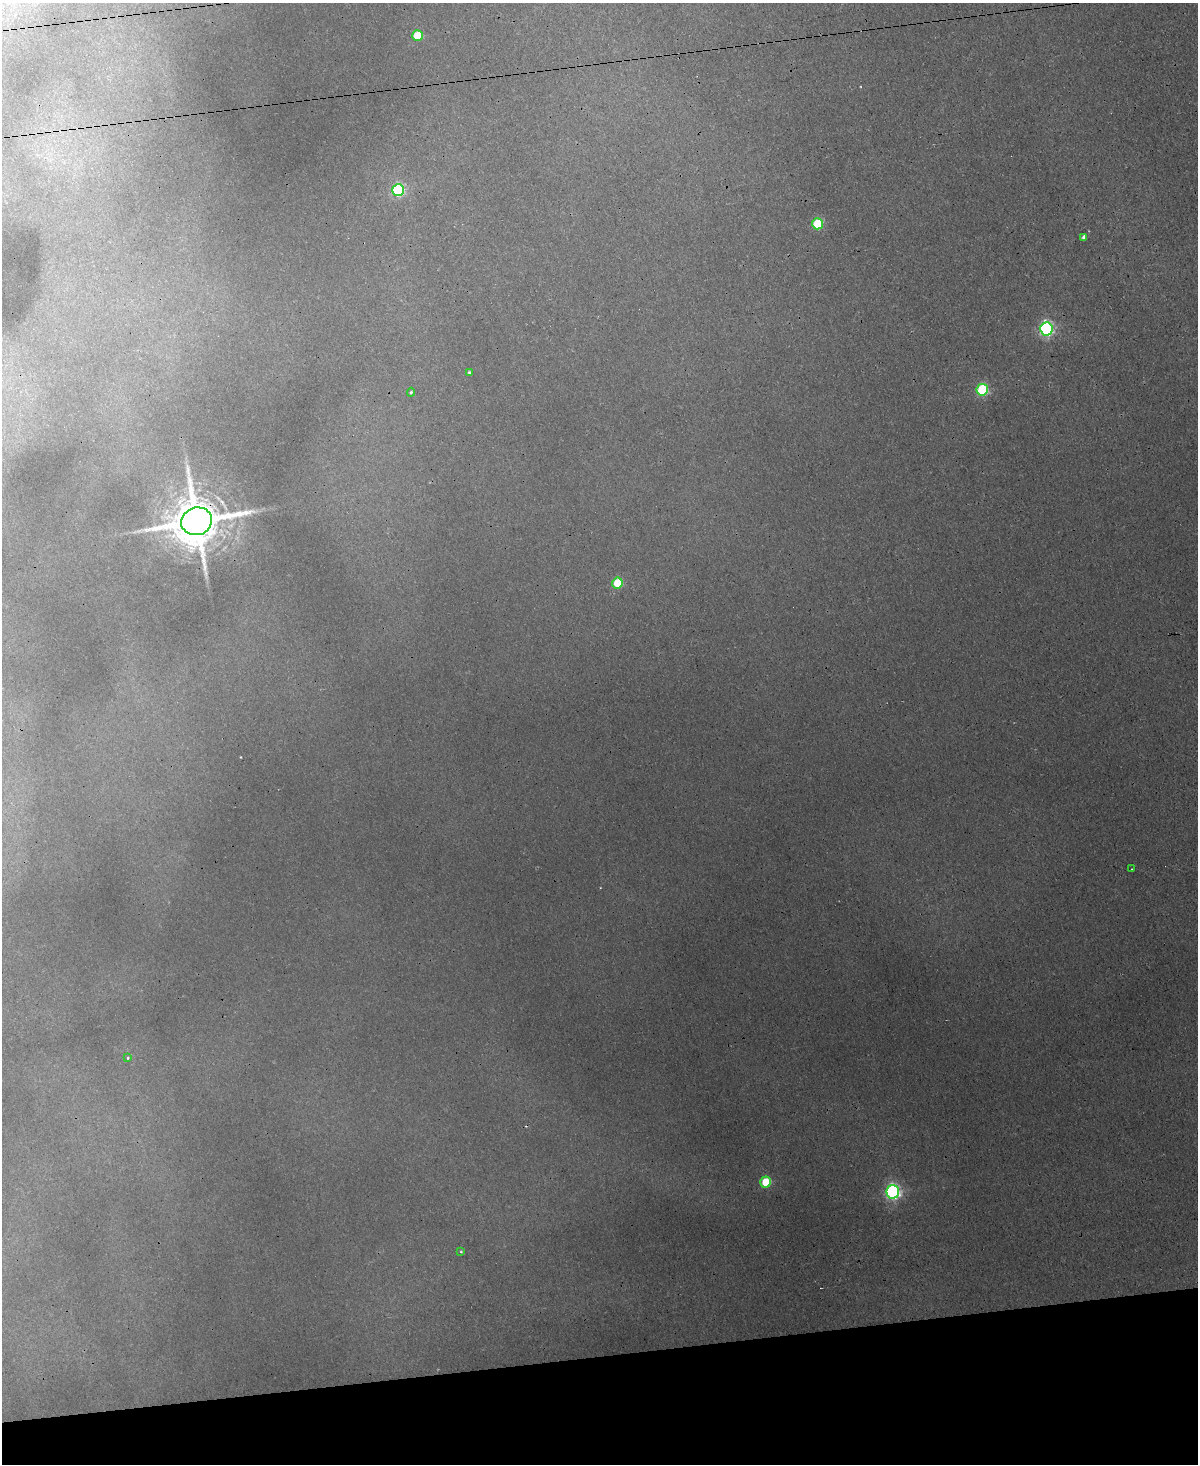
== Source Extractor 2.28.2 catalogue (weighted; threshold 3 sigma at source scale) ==
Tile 10 of 4 x 3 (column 2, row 3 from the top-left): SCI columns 1315-2510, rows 363-1824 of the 5022 x 4996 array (HDU 1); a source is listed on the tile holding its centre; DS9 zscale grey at full resolution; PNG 1200 x 1466 px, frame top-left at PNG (2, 3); each listed source drawn as its Kron ellipse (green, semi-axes under 4 px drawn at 4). Shown black and unused: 8% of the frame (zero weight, under 3 of 4 exposures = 12% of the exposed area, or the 3 px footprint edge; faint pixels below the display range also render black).
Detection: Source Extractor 2.28.2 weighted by HDU 2 'WHT'; one run over the whole footprint, this tile lists its part. Background 0.0188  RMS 0.003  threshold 0.0135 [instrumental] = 3 sigma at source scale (4.5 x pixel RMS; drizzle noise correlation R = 1.50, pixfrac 1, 0.05/0.05 arcsec/px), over >= 5 px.
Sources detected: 15; all 15 listed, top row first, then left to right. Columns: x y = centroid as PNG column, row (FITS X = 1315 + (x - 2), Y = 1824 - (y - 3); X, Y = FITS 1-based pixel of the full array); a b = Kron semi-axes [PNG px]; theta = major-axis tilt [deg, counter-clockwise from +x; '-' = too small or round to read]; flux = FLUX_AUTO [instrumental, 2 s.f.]
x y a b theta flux
417 35 5 5 - 13
398 190 6 6 - 46
817 224 5 5 - 17
1084 237 4 4 - 1.2
1046 329 6 6 - 74
469 372 3 3 - 0.46
982 390 6 5 - 33
411 392 4 4 - 0.47
197 521 15 14 - 1900
617 583 5 5 - 14
1132 869 3 2 - 0.35
128 1058 4 3 - 0.34
766 1182 5 5 - 14
893 1192 7 6 - 83
461 1252 4 3 - 0.32
Overlapping masked pixels (flux is a lower limit): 1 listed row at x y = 197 521